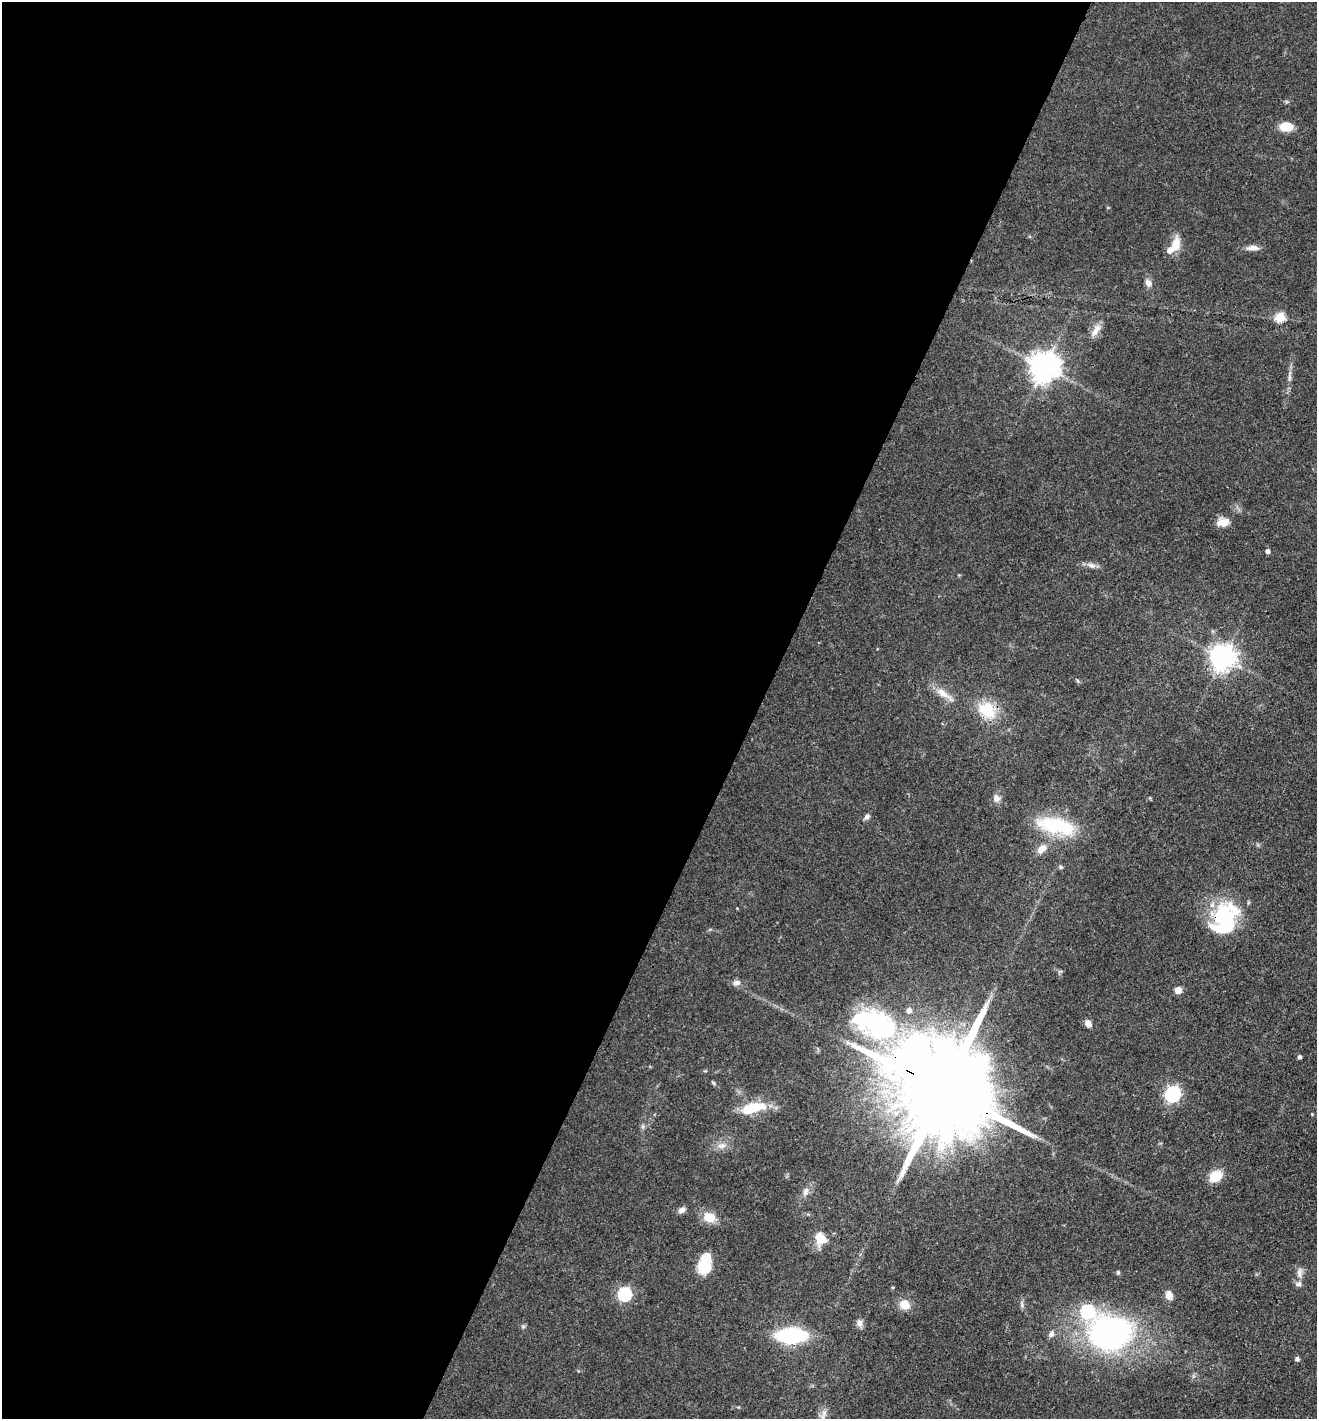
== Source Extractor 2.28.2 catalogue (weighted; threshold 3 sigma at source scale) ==
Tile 5 of 4 x 4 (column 1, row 2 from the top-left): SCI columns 144-1458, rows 2837-4253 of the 5683 x 5673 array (HDU 1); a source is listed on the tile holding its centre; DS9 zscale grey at full resolution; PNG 1319 x 1421 px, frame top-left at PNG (2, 2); no overlay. Shown black and unused: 57% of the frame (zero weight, under 3 of 4 exposures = <1% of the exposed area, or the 3 px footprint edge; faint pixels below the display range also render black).
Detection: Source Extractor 2.28.2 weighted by HDU 2 'WHT'; one run over the whole footprint, this tile lists its part. Background 0.109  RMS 0.0045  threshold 0.02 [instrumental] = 3 sigma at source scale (4.5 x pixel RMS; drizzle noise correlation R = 1.50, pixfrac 1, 0.05/0.05 arcsec/px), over >= 5 px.
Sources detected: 57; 4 inside a brighter object's white glare — not listed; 4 inside a brighter listed object's ellipse — not listed separately; the other 49 listed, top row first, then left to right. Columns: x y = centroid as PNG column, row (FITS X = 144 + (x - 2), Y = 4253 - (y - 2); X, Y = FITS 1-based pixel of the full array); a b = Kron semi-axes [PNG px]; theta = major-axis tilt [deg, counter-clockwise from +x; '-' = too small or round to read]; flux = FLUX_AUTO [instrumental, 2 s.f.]
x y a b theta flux
1286 126 12 8 -1 9.3
1176 244 18 10 79 6.4
1252 248 17 6 2 2.8
1148 283 10 7 -62 2.6
1280 317 5 5 - 22
1096 330 22 8 57 4
1044 367 9 9 - 680
1289 378 10 4 90 1.2
1223 523 15 10 -12 4.4
1268 551 5 4 - 1.7
1091 565 11 7 -30 2
1223 657 8 8 - 450
1078 681 6 4 -71 0.56
943 693 24 8 -34 5.4
987 710 25 19 -29 14
996 798 8 8 - 2.4
867 816 8 5 48 1.4
1056 826 42 17 -13 31
1042 849 16 10 42 4.2
1061 867 5 5 - 0.69
1225 920 36 26 88 39
737 983 10 7 7 2
1178 990 5 5 - 8.7
1088 1023 8 6 -57 3
874 1024 49 39 -52 57
1300 1057 4 3 - 1.3
714 1083 6 4 -87 0.58
945 1091 53 21 -29 15000
1173 1094 7 6 - 100
754 1108 33 12 16 14
722 1146 13 8 6 3.1
1215 1176 11 9 31 12
805 1191 13 7 69 2.2
682 1210 8 6 30 2.2
709 1217 17 12 -20 6.6
821 1239 12 10 -61 8.5
703 1266 13 8 70 25
1118 1272 4 4 - 0.92
1299 1273 15 7 -87 2.6
625 1294 6 6 - 65
1169 1295 10 8 -71 3.4
905 1304 11 9 -22 6.1
1022 1304 10 5 -83 1.2
860 1323 10 7 -85 2.1
523 1326 6 4 1 0.72
1110 1333 40 33 4 130
1051 1334 9 7 38 1.8
791 1335 21 10 -1 60
1297 1359 4 4 - 1.4
Overlapping masked pixels (flux is a lower limit): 2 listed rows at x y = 1225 920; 945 1091